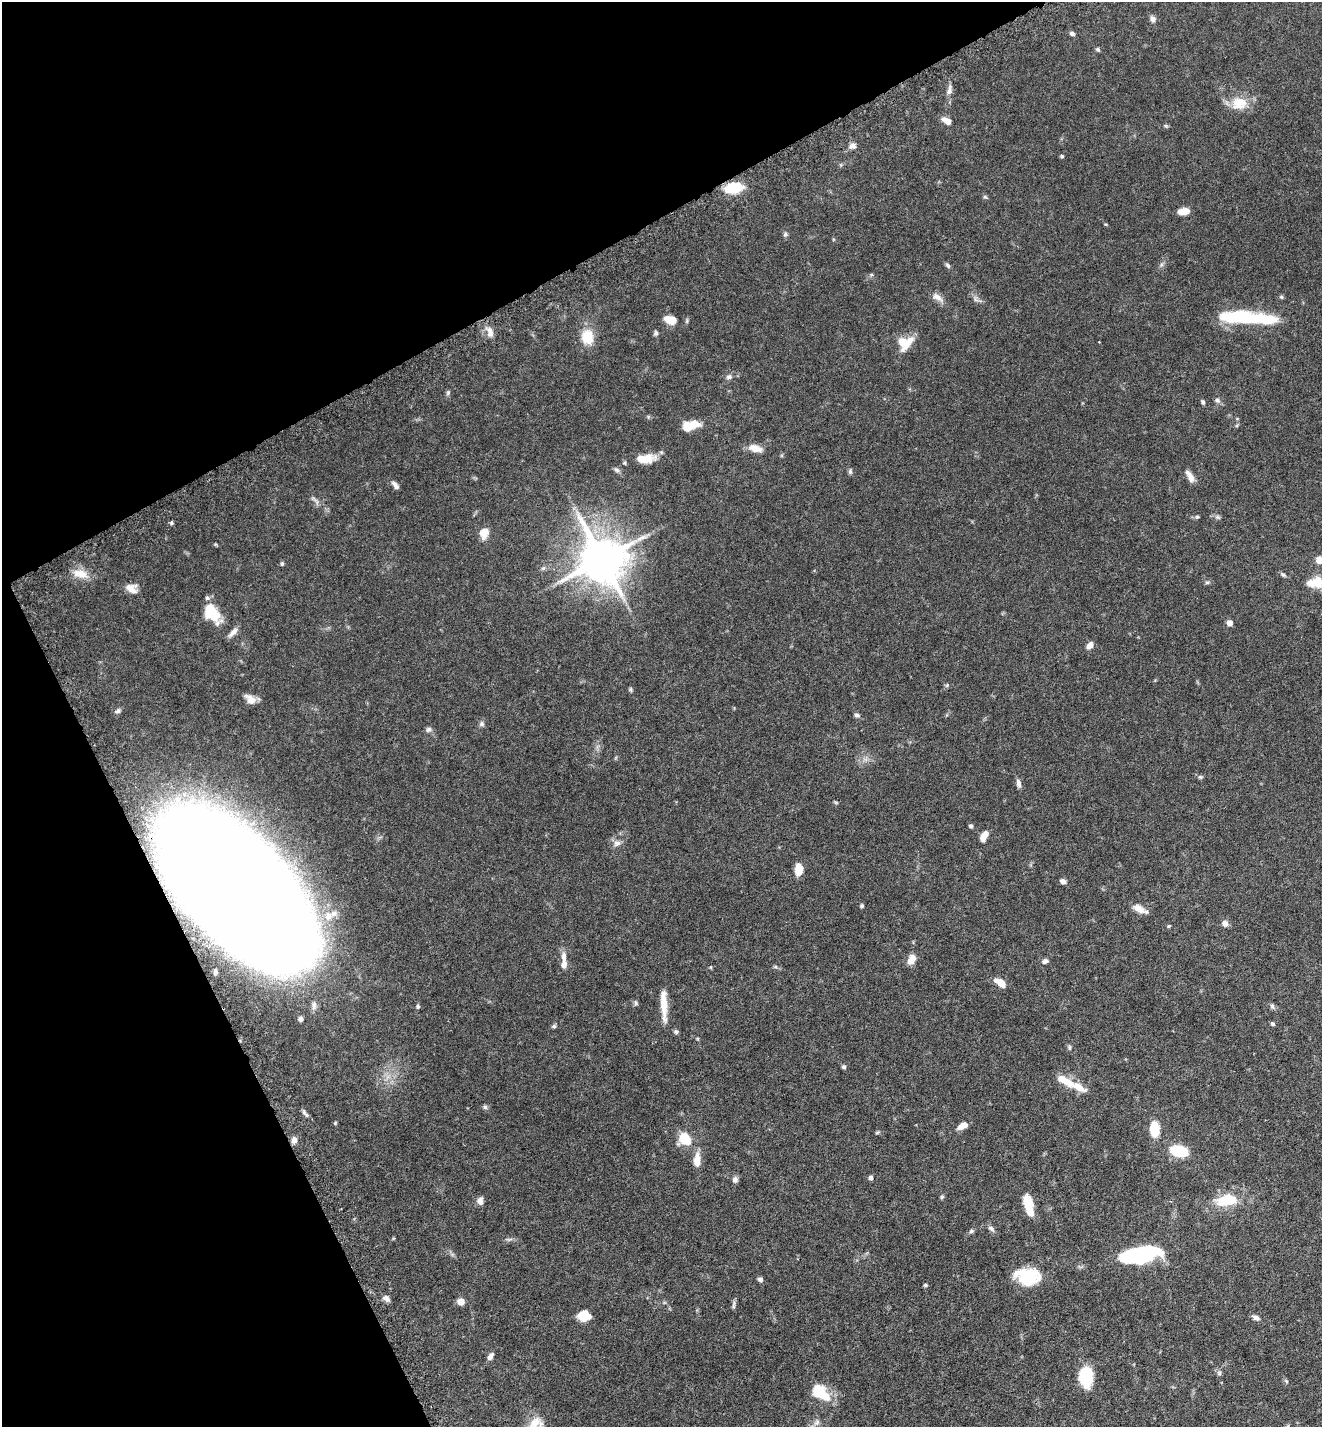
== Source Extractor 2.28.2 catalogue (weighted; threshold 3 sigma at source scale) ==
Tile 5 of 4 x 4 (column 1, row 2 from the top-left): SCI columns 195-1514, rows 2914-4338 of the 5808 x 5823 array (HDU 1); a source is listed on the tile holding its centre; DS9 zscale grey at full resolution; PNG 1324 x 1429 px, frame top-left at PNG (2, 2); no overlay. Shown black and unused: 26% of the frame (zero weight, under 5 of 9 exposures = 4% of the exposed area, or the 3 px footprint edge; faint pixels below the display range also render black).
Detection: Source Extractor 2.28.2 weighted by HDU 2 'WHT'; one run over the whole footprint, this tile lists its part. Background 0.0708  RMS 0.0023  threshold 0.00954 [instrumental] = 3 sigma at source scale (4.09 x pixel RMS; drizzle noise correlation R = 1.36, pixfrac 0.8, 0.05/0.05 arcsec/px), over >= 5 px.
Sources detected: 134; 1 too faint to see at this stretch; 6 inside a brighter object's white glare — not listed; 5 inside a brighter listed object's ellipse — not listed separately; the other 122 listed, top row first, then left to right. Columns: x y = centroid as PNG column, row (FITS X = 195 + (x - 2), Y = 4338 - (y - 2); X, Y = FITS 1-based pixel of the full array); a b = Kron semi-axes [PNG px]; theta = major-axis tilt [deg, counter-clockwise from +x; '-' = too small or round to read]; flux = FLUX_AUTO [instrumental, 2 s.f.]
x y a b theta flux
1153 19 8 7 - 0.75
1072 33 7 5 -25 0.51
1098 49 6 4 -46 0.36
949 90 14 7 82 1.1
1239 103 23 18 7 4.1
947 121 12 7 -31 1.5
1166 126 6 4 -44 0.27
852 146 9 8 - 0.89
1062 156 5 4 - 0.29
733 188 17 10 9 7.6
985 197 6 5 - 0.32
1184 211 10 6 6 2.8
785 234 7 5 70 0.41
948 265 8 5 -46 0.41
871 274 6 3 -19 0.24
937 297 18 8 -34 1.4
1281 297 6 5 - 0.3
976 299 11 6 -48 0.77
1246 318 40 14 -10 13
670 320 13 8 -19 3
490 332 15 8 -81 1.4
656 333 7 5 81 0.4
587 337 21 16 -87 4.2
905 343 19 15 32 4
729 377 8 6 15 0.67
448 393 7 5 69 0.38
1217 400 8 7 - 0.6
1203 402 6 5 - 0.34
690 425 17 8 17 5
755 448 17 9 -17 2
646 459 26 11 5 3.8
616 470 9 6 -38 0.55
850 471 8 5 -90 0.39
1190 476 16 7 -59 1.4
395 485 11 5 -52 0.79
1197 517 5 5 - 0.28
1218 517 8 5 -20 0.45
171 523 5 4 - 0.35
484 533 12 9 80 2.3
602 559 14 14 - 800
1319 560 5 5 - 3
282 564 6 4 -77 0.34
543 568 6 5 - 0.4
80 574 21 11 -11 2.9
1283 575 8 4 -23 0.39
1207 582 6 4 1 0.33
1317 582 10 8 -87 4.7
131 588 15 11 -18 1.9
210 609 20 13 -84 5
1230 623 5 5 - 1.4
233 632 15 6 47 1.1
1090 645 8 6 58 1.3
947 685 6 5 - 0.34
630 690 6 5 - 0.32
250 699 14 9 -43 1.5
117 711 8 6 27 0.52
857 715 7 6 - 0.52
482 724 7 7 - 0.55
428 729 8 7 - 0.57
1200 777 7 6 - 0.37
1018 783 11 6 -80 0.83
836 802 6 4 -2 0.26
971 826 5 4 - 0.39
984 836 12 7 68 1.9
617 843 10 8 32 1.1
799 869 13 8 87 2.4
1063 881 7 6 - 0.74
239 891 132 62 -48 1600
862 906 5 5 - 0.31
1139 909 17 7 -27 2.1
334 913 13 10 32 2.1
1225 924 7 6 - 1.1
1169 926 5 4 - 0.23
564 956 14 7 -87 1.3
911 960 12 8 65 1.8
1045 961 8 6 17 0.63
711 967 5 3 - 0.19
775 967 6 4 17 0.28
1000 983 13 7 -33 2.7
636 1003 7 4 -89 0.35
664 1003 34 8 -87 3.7
418 1006 6 5 - 0.34
1272 1006 8 5 -78 0.47
300 1019 6 5 - 0.62
1273 1024 5 5 - 0.4
554 1026 6 5 - 0.36
676 1032 6 5 - 0.42
1069 1047 7 4 -84 0.35
844 1067 6 5 - 0.38
1078 1087 29 9 -31 3
485 1107 6 6 - 0.4
963 1126 10 6 27 1.9
1154 1129 13 8 90 6
877 1132 8 4 9 0.27
685 1139 12 10 -50 5.9
294 1140 8 7 - 0.99
1179 1151 14 8 -12 10
697 1160 14 7 87 2.7
870 1178 5 5 - 0.58
735 1179 8 7 - 0.72
942 1197 6 5 - 0.3
1227 1200 29 15 7 6.8
480 1201 10 7 -88 1
1028 1202 15 8 -75 5.2
991 1229 11 6 -43 0.68
971 1231 6 5 - 0.4
509 1239 10 4 1 0.5
1146 1253 26 13 11 25
1028 1276 23 16 -4 10
760 1279 7 5 -28 0.54
925 1285 5 4 - 0.27
386 1298 10 6 -35 0.88
461 1301 6 6 - 2.4
734 1305 12 4 86 0.5
584 1316 13 10 2 3.1
1256 1318 10 6 -30 0.84
490 1356 10 6 57 0.92
1219 1373 8 6 76 0.48
1086 1375 18 11 -80 12
1286 1381 7 3 -53 0.27
820 1393 17 10 -34 9.2
536 1423 21 16 14 3.3
Overlapping masked pixels (flux is a lower limit): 1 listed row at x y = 239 891
Isophote crosses this tile's border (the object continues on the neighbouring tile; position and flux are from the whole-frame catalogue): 3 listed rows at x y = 1319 560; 1317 582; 536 1423